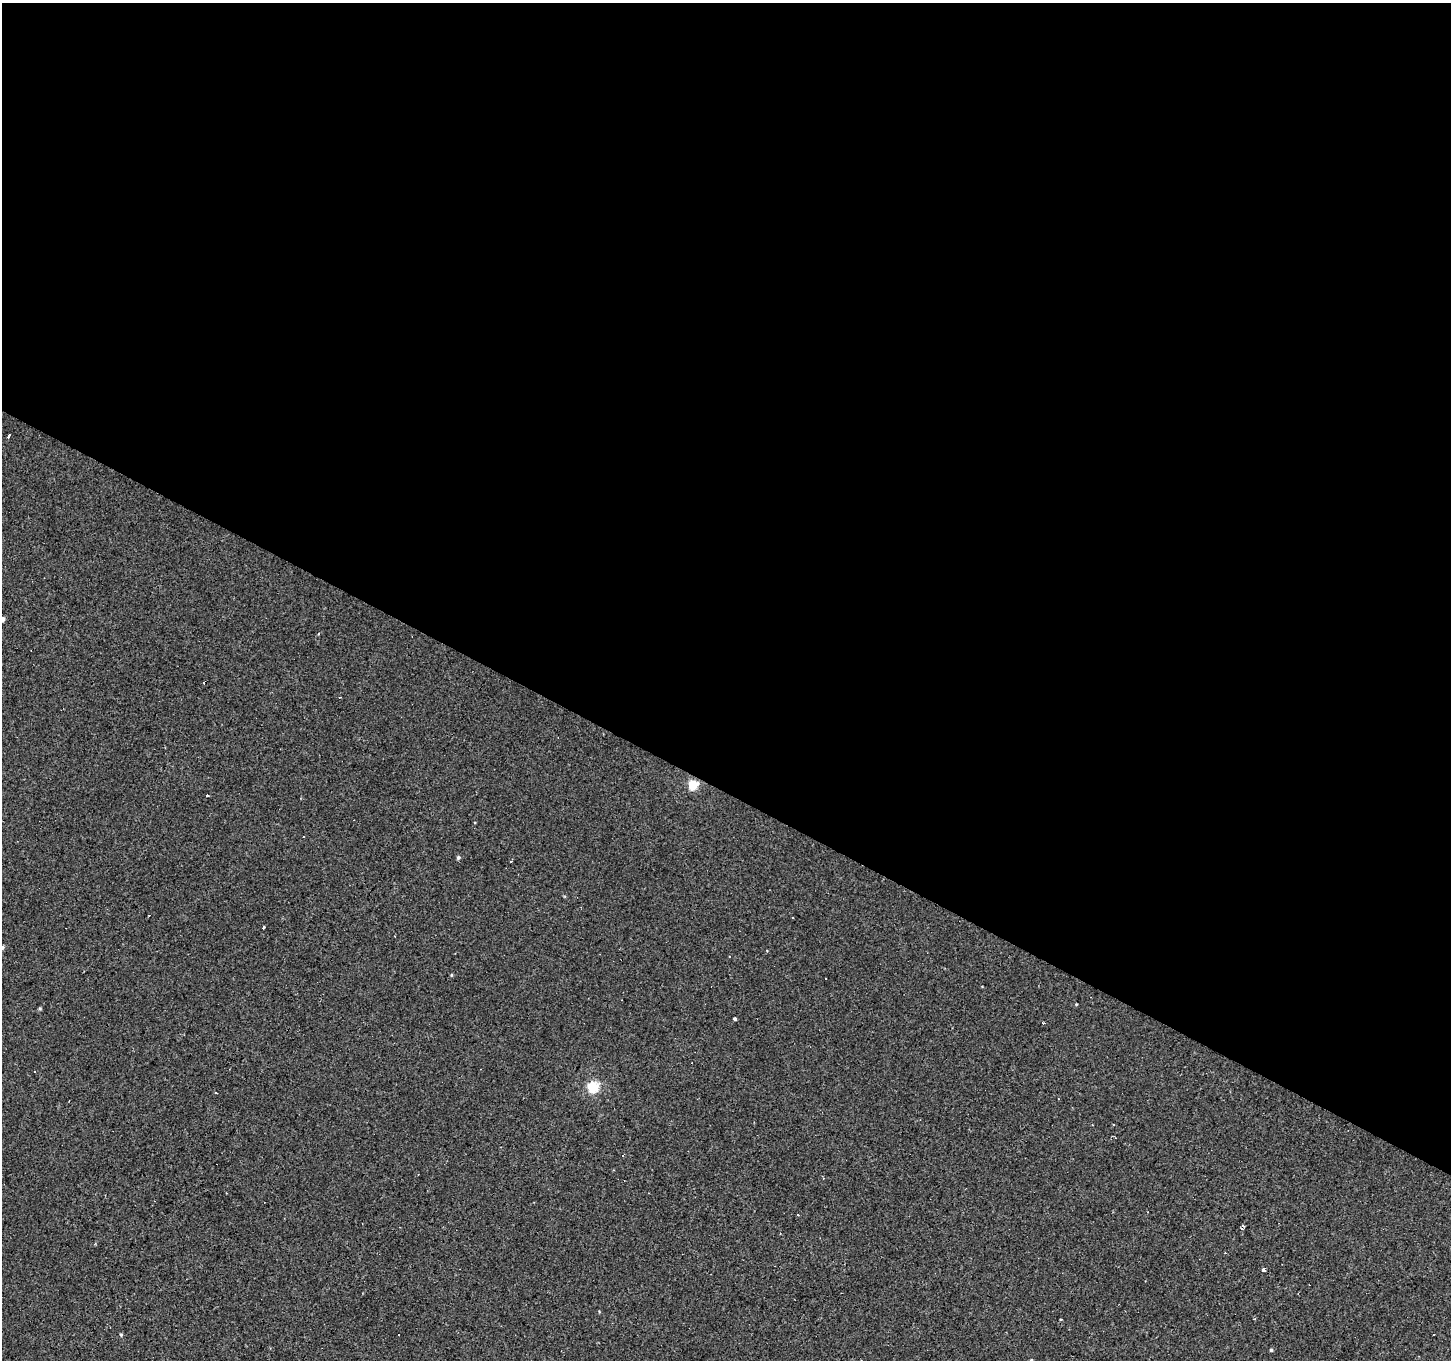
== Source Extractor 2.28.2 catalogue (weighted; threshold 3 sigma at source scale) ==
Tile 3 of 4 x 4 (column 3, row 1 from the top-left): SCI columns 2898-4346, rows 4335-5692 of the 5794 x 5883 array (HDU 1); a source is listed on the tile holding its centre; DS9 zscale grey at full resolution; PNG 1453 x 1362 px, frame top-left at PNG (2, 3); no overlay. Shown black and unused: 58% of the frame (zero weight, under 2 of 3 exposures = <1% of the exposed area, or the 3 px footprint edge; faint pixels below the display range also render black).
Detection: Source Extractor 2.28.2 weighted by HDU 2 'WHT'; one run over the whole footprint, this tile lists its part. Background -8.71e-05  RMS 0.0051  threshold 0.023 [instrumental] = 3 sigma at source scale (4.5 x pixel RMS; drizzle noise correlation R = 1.50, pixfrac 1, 0.0396/0.0396 arcsec/px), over >= 5 px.
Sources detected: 35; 13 cosmic-ray / hot-pixel residue — not listed; the other 22 listed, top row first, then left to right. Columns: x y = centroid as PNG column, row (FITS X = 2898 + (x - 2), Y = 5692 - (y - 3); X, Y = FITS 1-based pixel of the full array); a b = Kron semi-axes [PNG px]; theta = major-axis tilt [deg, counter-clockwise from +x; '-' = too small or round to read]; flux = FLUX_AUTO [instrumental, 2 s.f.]
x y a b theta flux
8 436 3 3 - 5.3
3 619 4 4 - 1.4
693 785 5 5 - 32
207 795 3 3 - 2.8
458 858 5 4 - 1
263 927 4 3 - 2.4
2 948 6 4 60 1
451 975 5 3 - 0.46
826 978 2 2 - 0.44
40 1008 4 4 - 0.57
735 1019 3 3 - 1.3
1043 1023 4 3 - 0.64
34 1072 3 3 - 1.5
593 1087 5 5 - 39
1059 1099 2 2 - 0.39
623 1156 3 2 - 0.93
798 1215 3 3 - 1.2
1263 1270 4 4 - 1.8
1434 1334 3 2 - 0.82
121 1335 4 4 - 0.62
1271 1350 4 4 - 0.88
1031 1360 5 3 - 0.55
Isophote crosses this tile's border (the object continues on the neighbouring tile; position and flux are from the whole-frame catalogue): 3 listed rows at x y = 3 619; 2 948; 1031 1360